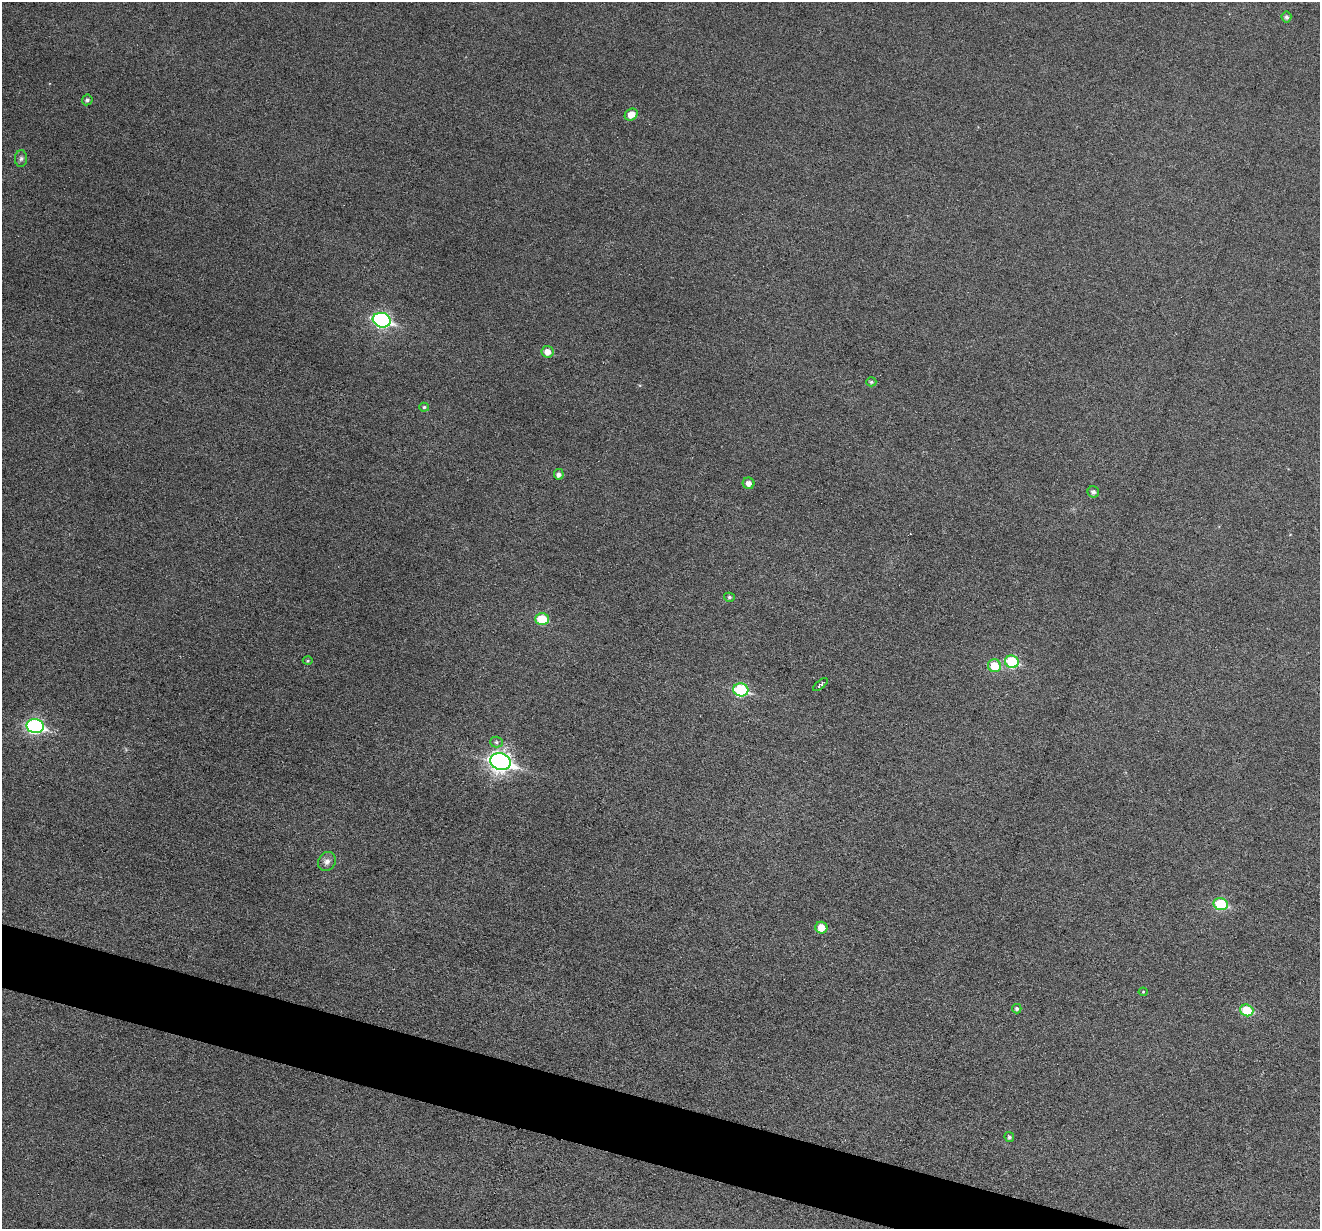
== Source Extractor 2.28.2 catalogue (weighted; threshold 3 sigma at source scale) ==
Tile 6 of 4 x 4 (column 2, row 2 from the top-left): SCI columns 1322-2639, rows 2708-3934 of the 5274 x 5288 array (HDU 1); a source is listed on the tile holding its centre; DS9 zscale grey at full resolution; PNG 1322 x 1231 px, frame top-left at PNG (2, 2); each listed source drawn as its Kron ellipse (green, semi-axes under 4 px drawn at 4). Shown black and unused: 4% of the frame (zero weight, under 3 of 6 exposures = <1% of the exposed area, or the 3 px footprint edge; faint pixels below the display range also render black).
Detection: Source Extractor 2.28.2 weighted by HDU 2 'WHT'; one run over the whole footprint, this tile lists its part. Background 0.0517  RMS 0.0057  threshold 0.0233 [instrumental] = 3 sigma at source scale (4.09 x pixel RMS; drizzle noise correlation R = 1.36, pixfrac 0.8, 0.05/0.05 arcsec/px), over >= 5 px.
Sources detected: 29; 1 cosmic-ray / hot-pixel residue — neither listed nor drawn; the other 28 listed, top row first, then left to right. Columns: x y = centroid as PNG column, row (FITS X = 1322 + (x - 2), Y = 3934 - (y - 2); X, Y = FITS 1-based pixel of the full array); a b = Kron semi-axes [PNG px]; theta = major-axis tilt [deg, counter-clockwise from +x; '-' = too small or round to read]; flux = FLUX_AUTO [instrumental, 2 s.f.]
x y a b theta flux
1286 17 5 5 - 1.3
87 100 5 5 - 1.3
631 115 7 5 34 5.3
21 159 8 6 87 1.5
382 320 9 7 -16 100
547 352 6 5 - 4.6
871 382 5 4 - 0.81
424 407 5 4 - 0.94
559 474 5 5 - 1.9
748 483 6 5 - 3.4
1093 492 5 5 - 1.7
729 597 5 4 - 0.87
542 619 7 6 - 14
308 661 5 3 - 0.53
1012 662 7 6 - 31
994 666 6 6 - 13
820 684 9 3 38 1.5
741 690 7 6 - 43
35 726 8 7 - 91
496 742 6 5 - 1.1
500 762 10 8 -18 250
327 861 10 8 56 2.5
1221 904 7 6 - 28
821 928 6 6 - 7.9
1143 992 4 4 - 0.53
1017 1009 4 4 - 1.1
1247 1010 7 6 - 21
1009 1137 5 4 - 1.1